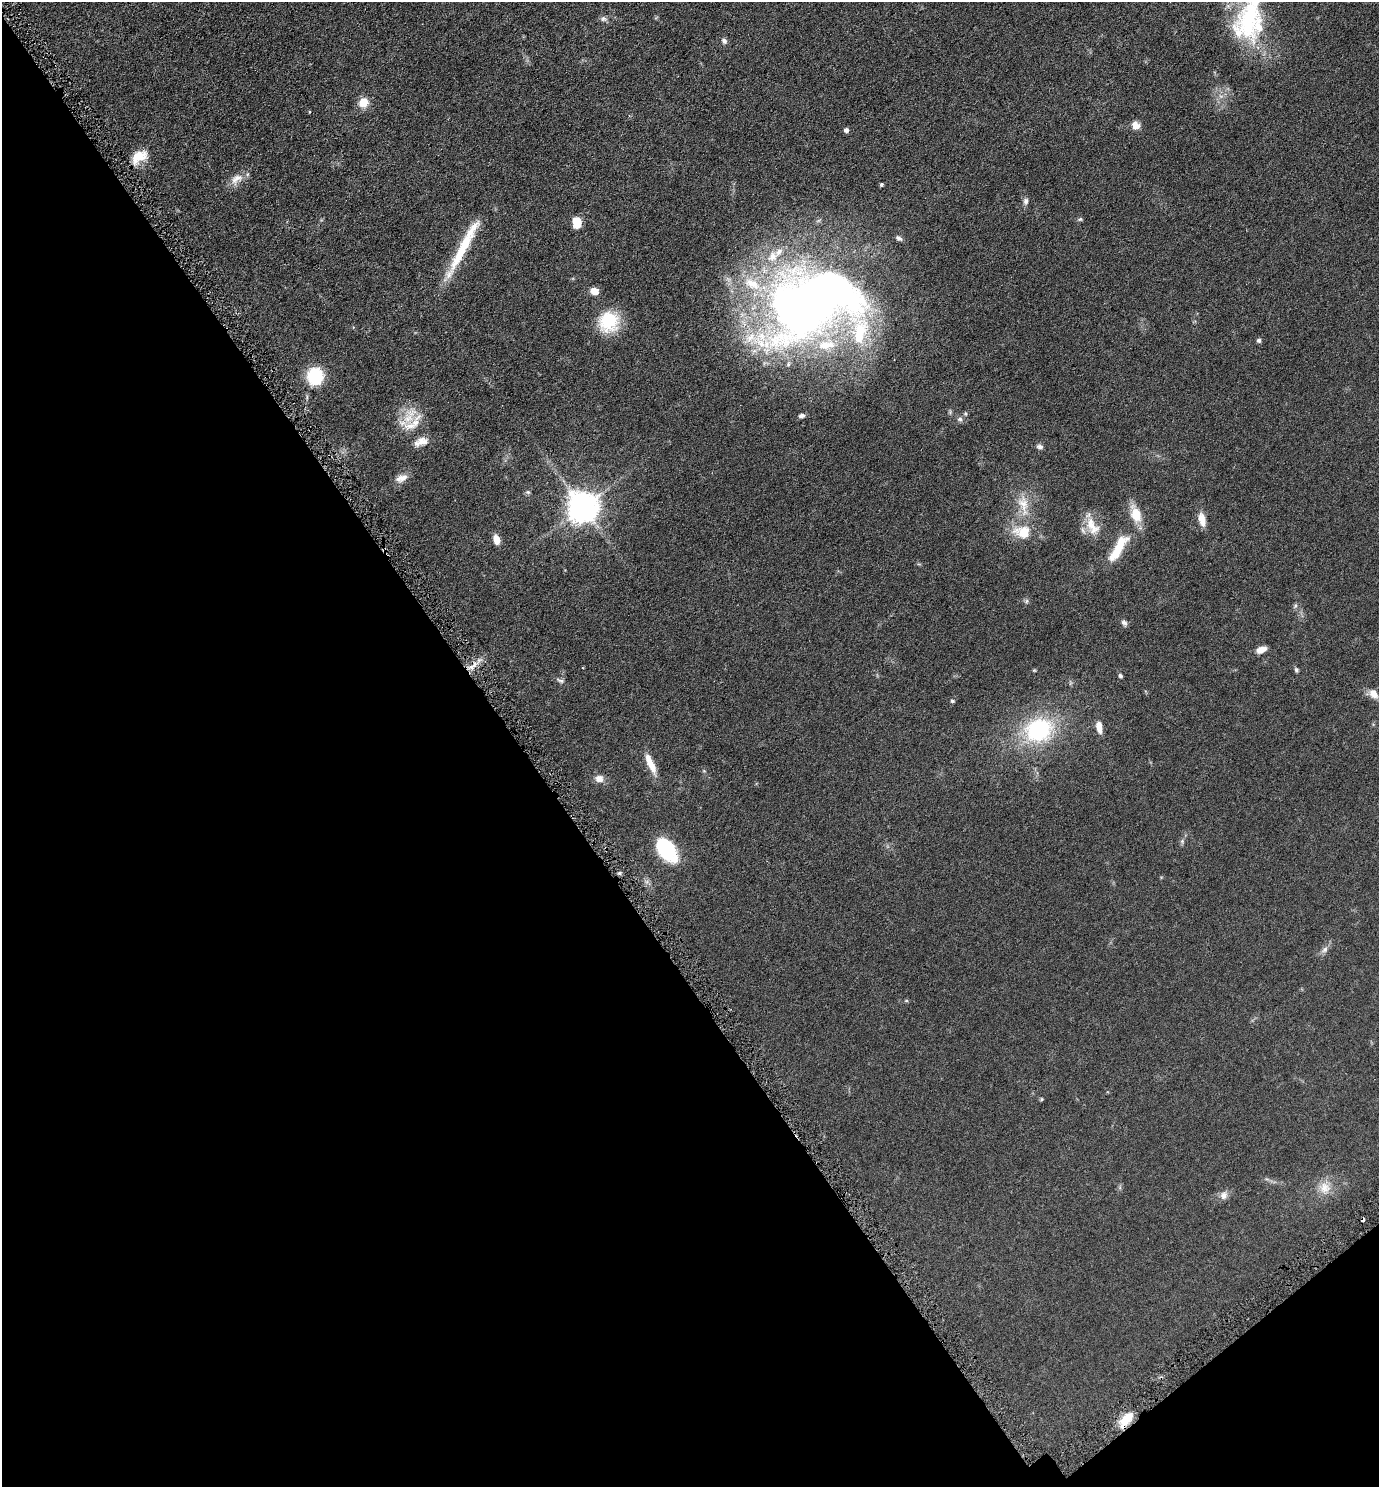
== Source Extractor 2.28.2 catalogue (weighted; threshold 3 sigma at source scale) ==
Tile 14 of 4 x 4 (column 2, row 4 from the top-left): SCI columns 1534-2910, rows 16-1500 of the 5961 x 5968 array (HDU 1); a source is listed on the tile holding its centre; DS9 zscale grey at full resolution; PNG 1381 x 1489 px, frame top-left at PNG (2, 2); no overlay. Shown black and unused: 40% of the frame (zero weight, under 3 of 6 exposures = <1% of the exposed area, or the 3 px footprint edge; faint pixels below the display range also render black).
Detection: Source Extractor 2.28.2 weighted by HDU 2 'WHT'; one run over the whole footprint, this tile lists its part. Background 0.0522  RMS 0.0058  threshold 0.0237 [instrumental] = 3 sigma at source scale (4.09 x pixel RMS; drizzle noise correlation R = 1.36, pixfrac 0.8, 0.05/0.05 arcsec/px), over >= 5 px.
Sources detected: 70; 2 inside a brighter object's white glare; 1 cosmic-ray / hot-pixel residue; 1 long thin detection or spike segment (spike, bleed or trail) — not listed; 10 inside a brighter listed object's ellipse — not listed separately; the other 56 listed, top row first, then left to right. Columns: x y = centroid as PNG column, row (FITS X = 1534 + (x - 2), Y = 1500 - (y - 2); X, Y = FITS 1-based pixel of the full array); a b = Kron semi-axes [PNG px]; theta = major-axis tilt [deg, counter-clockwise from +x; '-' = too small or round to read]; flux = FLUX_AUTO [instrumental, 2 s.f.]
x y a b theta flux
1249 18 62 31 74 52
604 19 9 7 -4 1.5
724 41 7 6 - 1.5
363 102 11 10 - 6.4
1135 125 10 9 - 3.7
846 130 4 4 - 1.9
139 157 22 13 34 8.4
236 179 19 11 34 5.1
881 184 4 3 - 0.87
1026 201 9 7 77 1.6
1080 219 7 4 9 0.77
577 222 12 9 -87 6.8
899 238 9 6 -30 1.4
595 291 6 6 - 6.4
812 302 99 65 42 410
609 321 21 19 68 25
1259 340 5 4 - 1.3
315 376 13 11 82 33
965 413 6 5 - 0.75
802 416 7 5 11 1.5
408 418 18 14 30 9.8
960 419 8 6 12 1.3
423 441 16 11 6 4.6
1040 447 8 6 -6 1.5
401 478 17 9 21 3.6
528 492 6 5 - 0.81
1023 505 34 14 -79 12
583 507 9 9 - 810
1136 514 19 11 -72 10
1202 519 14 7 -78 5.4
1092 526 29 14 -60 9.4
1024 532 7 6 - 24
497 540 10 6 -77 4.8
1116 553 29 10 55 11
1027 601 6 4 70 0.78
1295 606 8 5 63 0.92
1124 623 9 6 -60 1.5
1261 650 10 6 26 3.9
473 666 14 5 45 3.6
1034 670 4 4 - 0.45
1296 670 6 5 - 0.82
1120 676 5 4 - 0.94
560 680 13 5 -24 1.4
1374 694 14 10 -52 4.3
952 701 5 4 - 0.69
1099 727 13 6 -81 5.4
1038 730 22 19 21 52
650 764 27 7 -66 7.5
599 779 11 10 - 3.3
1182 841 7 5 47 0.98
666 849 21 13 -51 42
1325 949 9 7 46 1.9
1041 1099 5 4 - 0.58
1325 1188 17 16 - 7.2
1224 1195 11 10 - 2.8
1126 1419 21 9 53 9.9
Overlapping masked pixels (flux is a lower limit): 1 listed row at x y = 1126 1419
Isophote crosses this tile's border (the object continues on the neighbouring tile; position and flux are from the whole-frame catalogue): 1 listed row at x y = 1249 18